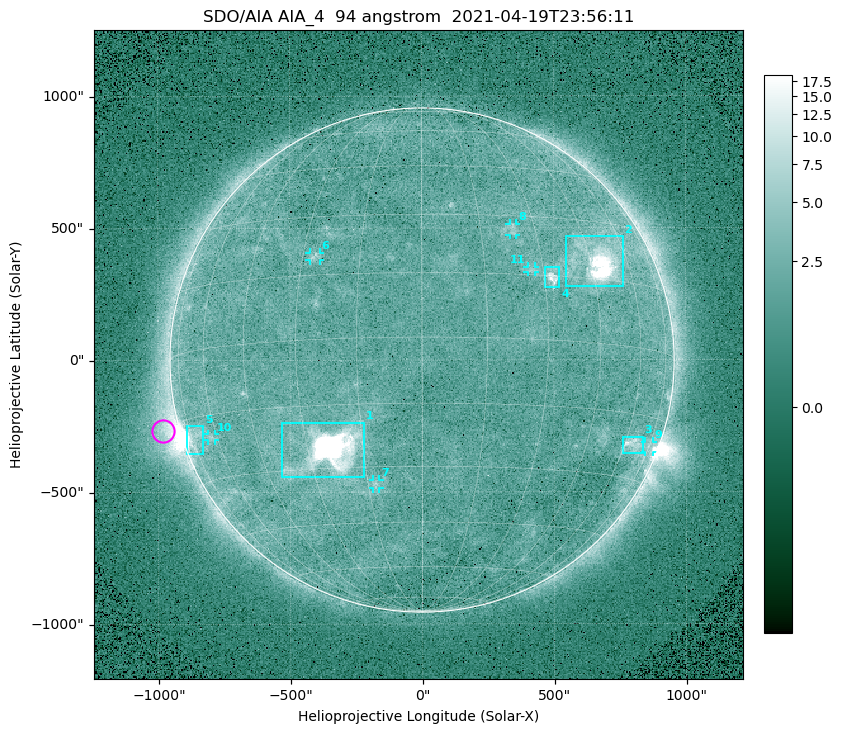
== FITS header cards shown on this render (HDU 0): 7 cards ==
TELESCOP= 'SDO/AIA '
INSTRUME= 'AIA_4   '
WAVELNTH=                   94
WAVEUNIT= 'angstrom'
DATE-OBS= '2021-04-19T23:56:11.12'
CTYPE1  = 'HPLN-TAN'
CTYPE2  = 'HPLT-TAN'

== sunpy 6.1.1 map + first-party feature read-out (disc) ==
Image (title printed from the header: SDO/AIA AIA_4  94 angstrom  2021-04-19T23:56:11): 512 x 512 px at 4.8 arcsec/px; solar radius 955 arcsec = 199 px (full disc in frame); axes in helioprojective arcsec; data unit not stated in the header (colour bar unlabelled)
Orientation: roll -0.138 deg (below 1 deg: not rotated)
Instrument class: DISC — disc imager (sunpy class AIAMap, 94 A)
Bright regions (active regions / flare kernels): reference = the median radial profile (limb darkening/brightening removed); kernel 5 px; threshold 5 sigma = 2.51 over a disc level ~1.79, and >= 1.15x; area >= 9 px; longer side >= 5 px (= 24 arcsec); searched inside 0.97 R_sun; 11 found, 11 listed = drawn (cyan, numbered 1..; 6 of them under ~33 arcsec drawn as corner ticks so the feature stays visible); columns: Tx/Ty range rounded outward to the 10 arcsec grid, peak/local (2 s.f.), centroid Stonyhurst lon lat
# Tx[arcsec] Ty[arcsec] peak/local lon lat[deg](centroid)
1 -540..-220 -450..-230 1344 -24 -26
2 540..760 280..470 42 +48 +19
3 760..840 -360..-290 4.7 +64 -22
4 460..520 270..360 6.4 +32 +15
5 -900..-830 -360..-250 6.4 -72 -19
6 -430..-380 380..410 3.2 -27 +20
7 -190..-160 -490..-450 3.1 -13 -34
8 330..360 470..520 2.8 +24 +26
9 840..880 -350..-310 2.8 +75 -22
10 -810..-780 -300..-280 2.7 -63 -20
11 400..430 330..360 2.7 +27 +16
Off-limb structures (1.02-1.3 R_sun): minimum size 50 px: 6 found; the strongest spans PA ~85..115 deg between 1.02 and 1.21 R_sun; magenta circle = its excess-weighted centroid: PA ~105 deg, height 1.06 R_sun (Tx ~-980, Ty ~-270 arcsec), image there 4.7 x the reference